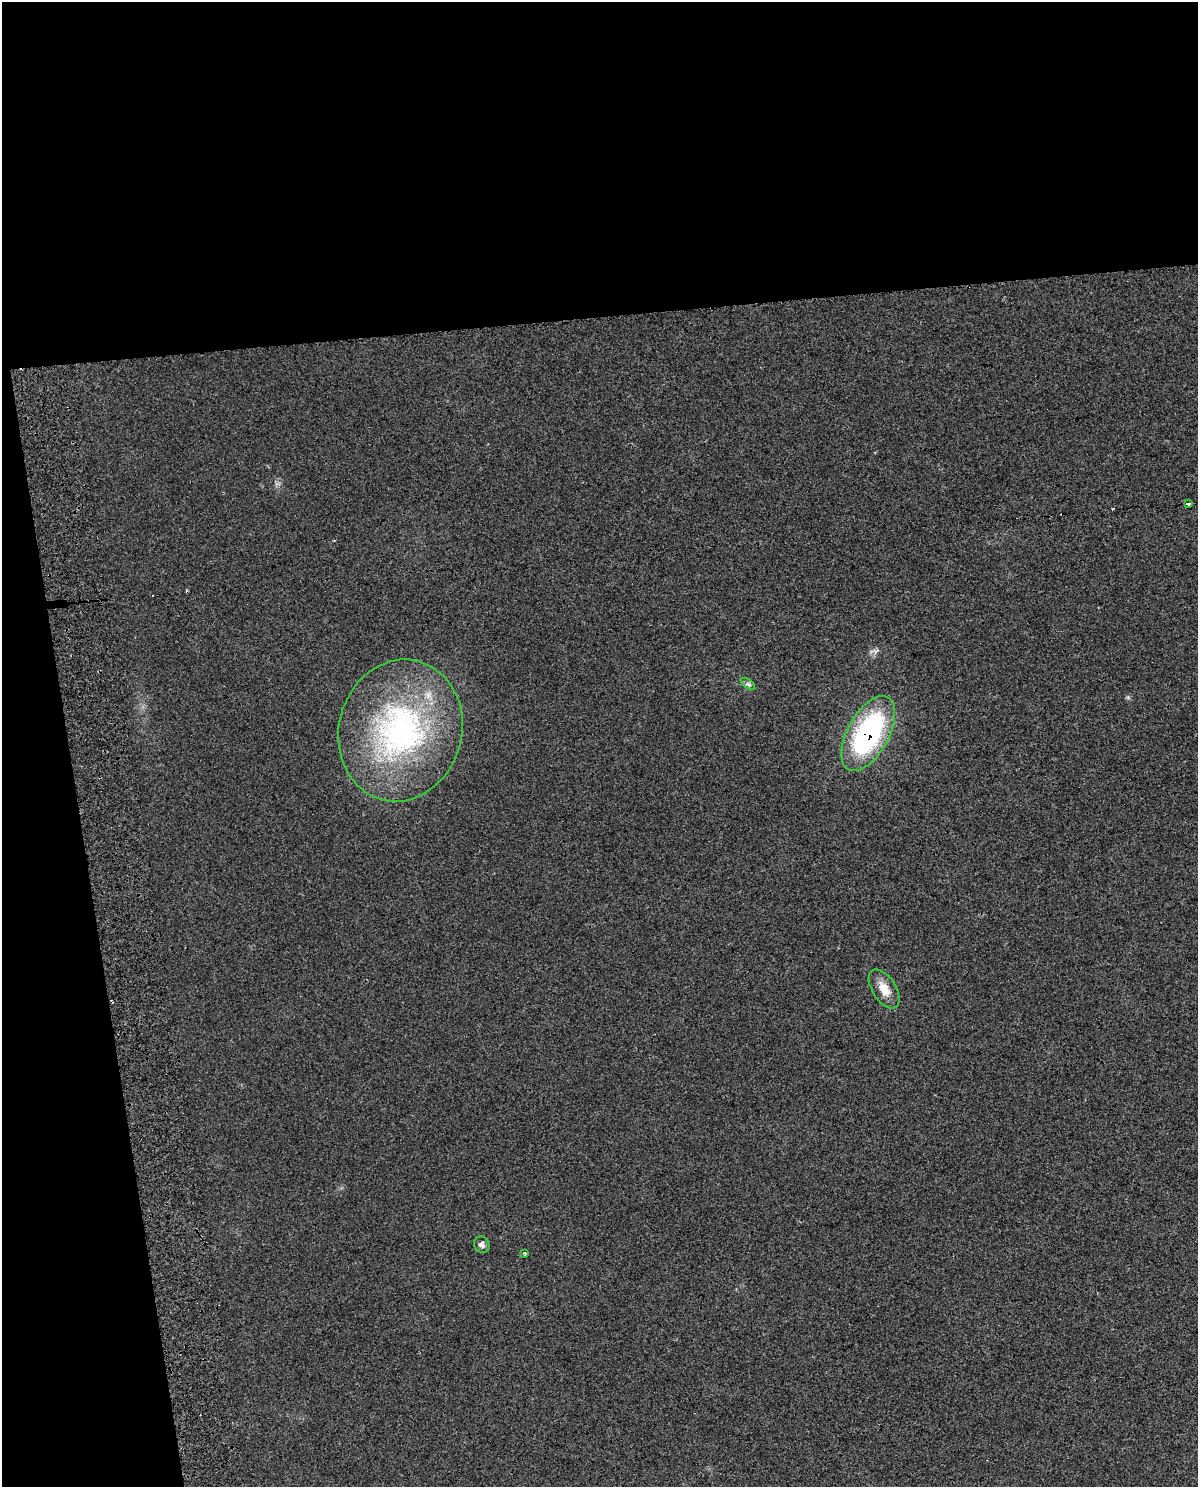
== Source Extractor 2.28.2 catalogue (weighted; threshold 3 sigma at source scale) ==
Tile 1 of 4 x 3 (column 1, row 1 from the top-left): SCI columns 56-1251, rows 3002-4486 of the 4897 x 4562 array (HDU 1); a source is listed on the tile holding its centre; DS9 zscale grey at full resolution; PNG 1200 x 1489 px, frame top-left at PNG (2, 2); each listed source drawn as its Kron ellipse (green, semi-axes under 4 px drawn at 4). Shown black and unused: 27% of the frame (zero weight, under 2 of 3 exposures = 3% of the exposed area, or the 3 px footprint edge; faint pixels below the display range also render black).
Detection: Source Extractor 2.28.2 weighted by HDU 2 'WHT'; one run over the whole footprint, this tile lists its part. Background 0.0239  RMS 0.0069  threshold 0.0309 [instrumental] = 3 sigma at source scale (4.5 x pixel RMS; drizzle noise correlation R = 1.50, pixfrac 1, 0.0396/0.0396 arcsec/px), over >= 5 px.
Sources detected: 10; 3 cosmic-ray / hot-pixel residue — neither listed nor drawn; the other 7 listed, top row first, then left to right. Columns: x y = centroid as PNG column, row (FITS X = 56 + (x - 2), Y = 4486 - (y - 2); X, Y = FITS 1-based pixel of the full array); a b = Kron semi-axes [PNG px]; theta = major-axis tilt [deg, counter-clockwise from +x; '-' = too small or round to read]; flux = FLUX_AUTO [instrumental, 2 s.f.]
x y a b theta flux
1189 504 4 3 - 3.8
748 684 8 4 -36 1.6
400 731 71 61 75 180
868 734 41 20 61 120
884 989 22 11 -58 10
482 1245 9 7 -56 2.5
524 1253 3 3 - 1.4
Overlapping masked pixels (flux is a lower limit): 1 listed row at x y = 868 734